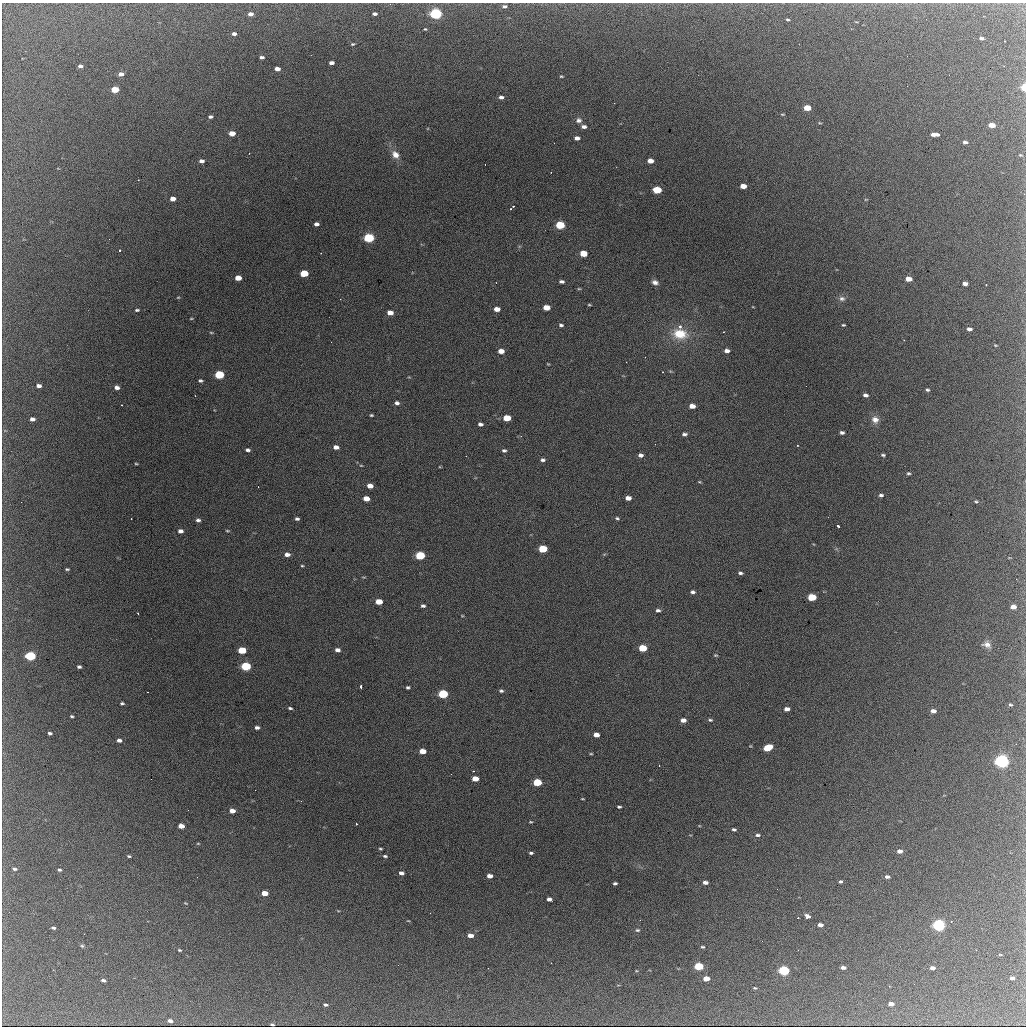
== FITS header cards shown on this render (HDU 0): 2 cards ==
NAXIS1  =                 1024 / length of data axis 1
NAXIS2  =                 1024 / length of data axis 2

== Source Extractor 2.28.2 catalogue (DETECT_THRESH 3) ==
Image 1024 x 1024 px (HDU 0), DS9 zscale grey, 1 PNG px = 1 image px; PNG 1028 x 1028 px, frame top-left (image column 1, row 1024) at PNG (2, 3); no overlay
Background 1510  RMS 28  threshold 84.6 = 3 sigma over >= 5 px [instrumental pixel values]
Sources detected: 225; all 225 listed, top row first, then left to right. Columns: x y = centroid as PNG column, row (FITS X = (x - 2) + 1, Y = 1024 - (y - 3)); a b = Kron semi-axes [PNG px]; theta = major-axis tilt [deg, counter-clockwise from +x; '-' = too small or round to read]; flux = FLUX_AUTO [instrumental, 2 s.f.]
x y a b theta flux
390 4 2 2 - 1200
504 6 7 5 3 4600
250 14 5 4 - 7900
374 14 5 3 - 5000
436 14 6 4 -2 360000
926 19 2 2 - 2000
788 20 5 4 - 2500
425 29 3 3 - 1700
234 34 4 3 - 5900
981 38 5 3 - 5100
1005 41 2 2 - 1800
353 44 5 3 - 2200
261 57 5 3 - 5000
331 63 5 3 - 7700
80 66 4 3 - 5400
1004 66 2 2 - 910
277 69 5 4 - 11000
121 74 5 4 - 8800
561 76 4 3 - 1900
1024 87 4 3 - 71000
115 89 5 4 - 50000
501 97 5 4 - 5900
807 108 5 4 - 39000
782 114 5 3 - 1700
210 117 5 4 - 4300
579 120 8 7 - 6900
820 123 5 3 - 1500
992 125 5 4 - 30000
584 127 6 4 -2 6600
232 133 5 4 - 21000
935 134 8 3 -1 12000
577 138 5 4 - 8700
965 142 5 3 - 4800
554 143 2 2 - 4800
395 154 11 8 -48 15000
1020 155 5 4 - 2000
201 161 5 4 - 7200
650 161 5 4 - 16000
138 180 3 3 - 850
743 186 5 4 - 21000
657 190 6 4 -5 73000
1024 194 3 2 - 2200
173 199 5 4 - 13000
513 206 3 2 - 1900
510 209 2 2 - 1800
316 224 5 4 - 6900
560 225 6 5 - 100000
369 238 6 5 - 200000
120 250 3 2 - 2900
321 253 2 2 - 1100
583 253 5 4 - 39000
304 273 5 4 - 62000
238 278 5 4 - 22000
908 279 5 4 - 24000
561 281 5 3 - 5000
655 282 8 6 -18 7400
965 284 5 4 - 11000
986 285 2 2 - 1200
579 289 5 3 - 1800
178 297 5 3 - 1600
842 299 9 7 -1 7000
589 305 6 3 -8 1900
546 307 6 4 -4 24000
497 309 5 4 - 16000
137 310 5 3 - 2900
390 313 5 4 - 16000
191 319 4 3 - 1500
561 325 5 4 - 3700
843 325 3 3 - 2200
680 326 3 3 - 8200
969 329 5 4 - 7100
211 332 5 3 - 1800
680 334 18 12 -10 49000
904 340 2 2 - 1200
995 345 4 3 - 1600
501 351 5 4 - 15000
727 351 5 4 - 8500
626 362 3 2 - 1300
548 364 3 2 - 1500
663 372 2 2 - 1200
219 375 6 5 - 120000
200 381 5 4 - 3200
39 386 5 3 - 7500
806 386 2 2 - 1900
117 387 5 4 - 8600
927 390 4 4 - 3100
865 395 5 4 - 6300
195 396 2 2 - 1200
397 403 5 4 - 5400
692 406 5 4 - 17000
371 415 4 3 - 2200
507 418 5 4 - 44000
32 419 5 4 - 7600
875 420 10 8 -42 13000
480 424 5 3 - 5500
842 433 4 3 - 4700
684 434 6 4 3 4600
797 445 3 2 - 1200
336 447 5 4 - 9400
248 450 5 3 - 4500
504 450 5 4 - 3700
640 455 5 4 - 6700
883 455 5 3 - 3000
543 460 5 4 - 4500
136 464 4 3 - 1800
361 465 4 3 - 1500
908 473 5 4 - 2600
699 482 5 3 - 1700
370 486 5 4 - 14000
258 487 2 2 - 880
881 495 5 3 - 4100
628 498 5 4 - 12000
366 499 5 4 - 19000
976 501 4 3 - 2000
21 502 2 2 - 4100
617 518 5 4 - 2900
297 519 4 3 - 3700
198 520 5 4 - 4700
838 526 3 3 - 3500
180 531 5 4 - 7500
227 531 6 3 -8 2000
543 549 6 4 -3 84000
287 554 6 4 -4 8500
420 555 6 5 - 120000
302 566 4 3 - 1900
67 569 4 2 - 2300
740 573 5 3 - 3900
693 592 5 4 - 4500
812 597 6 4 -3 82000
379 602 5 4 - 29000
423 606 4 3 - 3900
1013 607 5 4 - 16000
658 610 5 4 - 4600
138 613 3 2 - 4000
462 616 4 3 - 1300
987 645 11 7 -13 9400
643 648 6 4 -3 65000
242 650 6 4 -5 61000
337 650 5 4 - 7400
716 655 3 2 - 1900
30 656 6 4 -7 180000
246 666 6 5 - 150000
79 667 4 3 - 4000
361 686 4 2 - 3600
408 687 4 3 - 3200
501 691 5 4 - 3500
443 694 6 5 - 130000
122 703 4 3 - 3000
1010 705 5 4 - 2600
290 708 4 3 - 2900
787 709 5 4 - 9800
933 711 5 4 - 10000
72 716 3 2 - 2500
683 720 5 4 - 10000
710 720 6 4 6 2800
257 727 4 3 - 5400
50 733 4 3 - 3600
596 735 5 4 - 14000
119 740 5 4 - 6400
768 748 7 4 21 62000
423 751 5 4 - 23000
591 754 4 3 - 1700
1002 761 6 5 - 740000
451 774 3 2 - 2000
475 779 5 4 - 21000
537 782 6 4 -4 79000
255 790 2 2 - 24000
582 799 3 2 - 1500
301 801 3 2 - 4000
619 807 4 3 - 3000
188 810 2 2 - 3500
232 811 5 4 - 14000
531 822 4 3 - 1900
356 823 3 3 - 3300
181 826 5 4 - 19000
734 829 4 3 - 3500
757 835 6 4 -1 4100
198 843 4 3 - 1500
380 849 3 2 - 2200
899 851 5 4 - 11000
531 853 4 3 - 3400
129 856 4 3 - 2300
385 856 5 3 - 3100
14 869 6 4 -12 4500
59 870 4 3 - 3100
401 873 5 4 - 7300
490 876 5 4 - 12000
197 877 2 2 - 2700
887 877 5 3 - 5500
705 882 5 3 - 7900
840 882 3 3 - 2900
615 883 4 3 - 3600
777 889 3 2 - 2400
265 893 5 4 - 26000
549 899 5 4 - 7800
185 903 4 3 - 1400
808 917 5 4 - 15000
798 918 2 2 - 1100
640 920 2 2 - 1200
408 921 4 2 - 1100
820 925 5 3 - 11000
939 925 6 4 -1 490000
53 928 4 3 - 3300
637 930 6 5 - 3200
470 935 5 4 - 14000
82 946 5 4 - 2600
703 947 5 3 - 2500
179 950 4 3 - 2200
798 950 3 2 - 2400
1000 955 5 3 - 1600
551 963 2 2 - 1100
398 965 2 2 - 910
699 966 6 4 -4 110000
843 968 5 3 - 7200
932 968 5 3 - 9200
784 971 6 4 -3 230000
1012 978 5 3 - 6600
706 979 5 4 - 29000
103 980 5 3 - 5500
914 984 2 2 - 1100
755 988 4 3 - 2000
891 1004 5 3 - 13000
325 1005 5 3 - 3400
170 1021 5 3 - 6900
272 1025 4 3 - 2800
At the frame edge (FLAGS 8, measured only in part): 4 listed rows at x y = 390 4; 1024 87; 1024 194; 272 1025